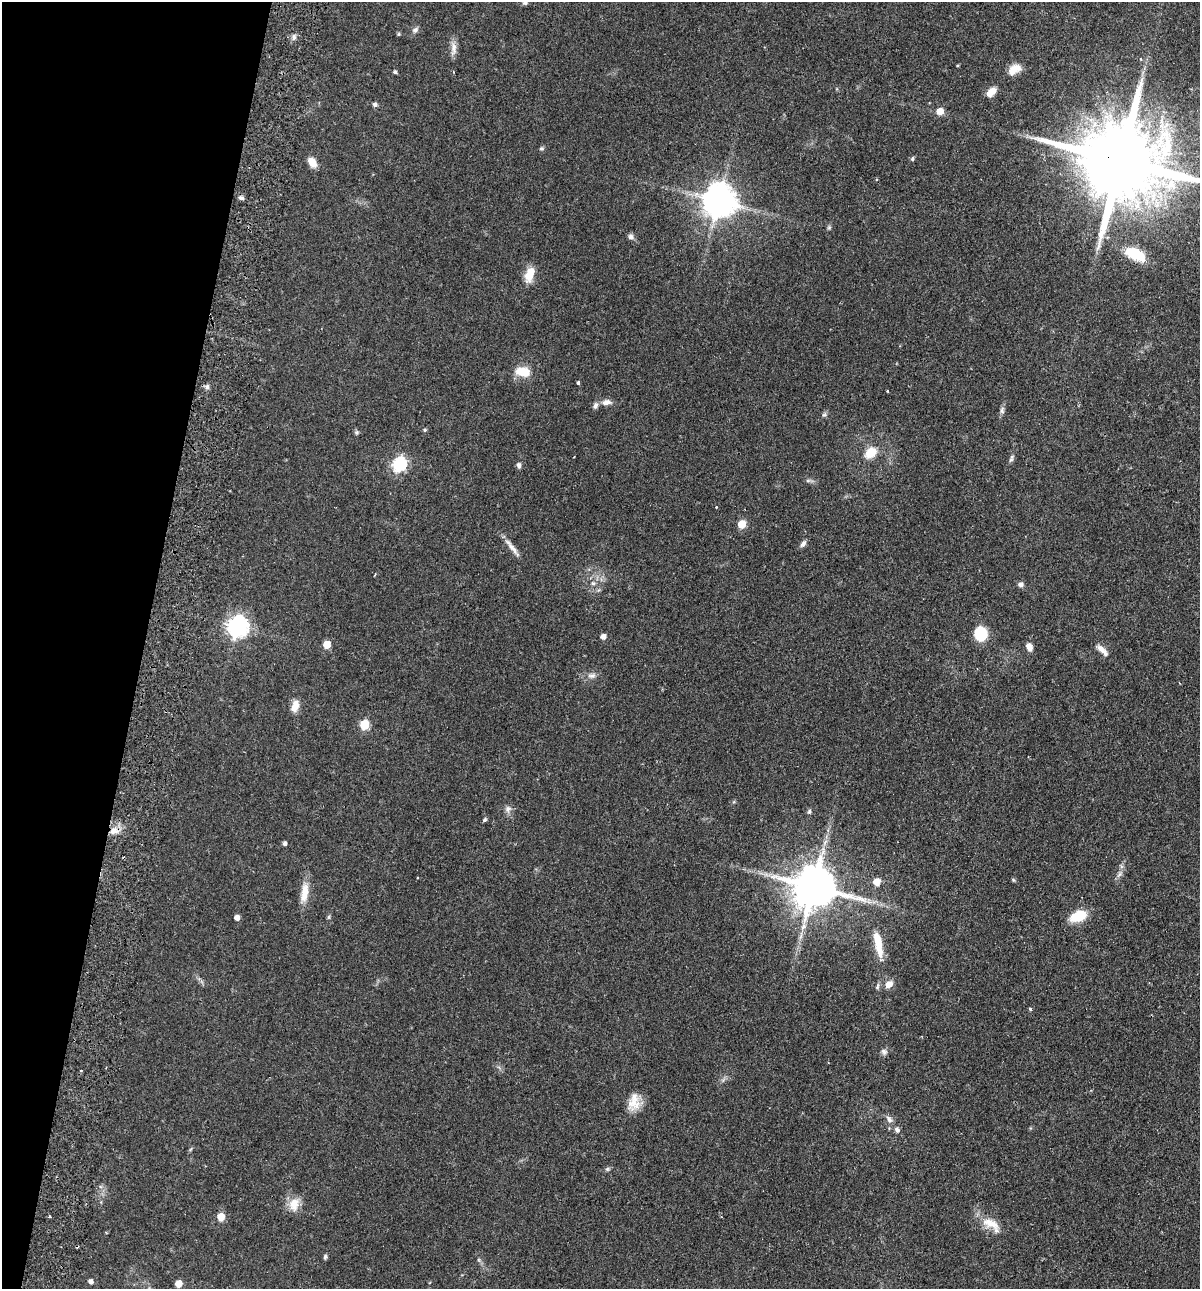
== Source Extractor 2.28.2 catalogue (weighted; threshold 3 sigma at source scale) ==
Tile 9 of 4 x 4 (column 1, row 3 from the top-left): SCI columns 307-1504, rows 1306-2592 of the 5280 x 5184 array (HDU 1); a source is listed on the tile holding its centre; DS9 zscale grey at full resolution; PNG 1202 x 1291 px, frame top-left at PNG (2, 2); no overlay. Shown black and unused: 12% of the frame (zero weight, under 2 of 3 exposures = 3% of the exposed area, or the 3 px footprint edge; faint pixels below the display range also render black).
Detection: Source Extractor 2.28.2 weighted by HDU 2 'WHT'; one run over the whole footprint, this tile lists its part. Background 0.0641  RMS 0.0053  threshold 0.024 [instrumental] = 3 sigma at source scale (4.5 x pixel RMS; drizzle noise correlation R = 1.50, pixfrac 1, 0.05/0.05 arcsec/px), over >= 5 px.
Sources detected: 83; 1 inside a brighter object's white glare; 1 cosmic-ray / hot-pixel residue — not listed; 1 inside a brighter listed object's ellipse — not listed separately; the other 80 listed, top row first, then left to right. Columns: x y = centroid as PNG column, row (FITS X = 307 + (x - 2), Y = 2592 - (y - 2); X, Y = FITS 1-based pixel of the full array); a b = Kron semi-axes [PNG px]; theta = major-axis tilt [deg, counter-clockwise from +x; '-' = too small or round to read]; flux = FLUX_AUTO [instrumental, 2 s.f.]
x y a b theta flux
525 3 7 6 - 1.2
415 30 10 6 45 1.6
399 34 5 5 - 0.62
294 37 8 6 76 1.6
453 48 22 7 -89 3.7
1141 59 5 3 - 0.4
1014 69 17 10 27 6.1
395 72 5 4 - 0.9
991 92 13 7 43 4.8
375 105 6 5 - 1.3
940 111 5 5 - 7.2
541 148 6 6 - 0.92
912 159 6 5 - 0.82
1121 161 26 19 -16 9600
312 162 9 6 -56 7.2
241 198 7 5 -27 1.3
719 201 10 9 - 1200
829 227 6 5 - 0.82
631 236 8 7 - 1.6
1139 255 19 13 -7 12
529 274 20 10 72 7.5
523 372 16 10 -9 11
578 383 4 3 - 2.4
207 387 7 6 - 1.4
887 391 4 2 - 0.4
607 402 13 7 4 2.9
1002 410 10 6 83 1.6
824 415 8 5 51 1.1
425 430 5 4 - 0.7
357 432 6 6 - 0.94
871 452 15 11 39 9.2
574 457 2 2 - 0.37
1012 457 7 6 - 1.2
399 464 7 6 - 92
519 465 7 5 -82 1.5
808 481 7 4 0 0.98
716 507 3 3 - 0.42
742 524 5 5 - 13
803 544 10 6 56 1.8
512 548 30 5 -51 4.1
593 583 6 6 - 1.3
1021 584 7 7 - 1.6
237 626 8 7 - 290
980 634 13 12 - 17
603 637 5 5 - 3.1
327 644 5 5 - 11
1029 646 10 7 -68 3
1103 650 18 7 -47 3.7
592 675 12 8 7 2.8
295 706 13 8 70 5.6
364 725 6 5 - 24
508 809 10 9 - 2.3
809 812 7 5 73 1
484 820 5 4 - 1
114 831 13 9 13 5.1
284 843 5 4 - 1.4
766 874 7 4 -19 1.6
1119 874 10 6 46 1.8
1013 880 6 3 -70 0.61
876 882 6 5 - 7.2
814 887 13 12 - 2400
304 893 28 9 81 8
1078 916 17 10 21 15
237 917 5 4 - 3.3
329 917 6 4 89 0.72
878 944 36 9 -78 13
889 984 9 8 - 4.3
877 986 10 5 73 1.2
1030 1009 3 3 - 0.92
884 1052 9 7 -43 1.7
633 1103 20 16 29 8.3
889 1119 11 7 -49 2.3
897 1130 8 7 - 1.8
607 1169 6 5 - 0.92
294 1204 19 13 73 7.2
221 1217 5 5 - 11
991 1224 30 14 -35 9.6
325 1257 7 4 88 0.92
90 1281 5 5 - 2
178 1284 5 5 - 7.6
Overlapping masked pixels (flux is a lower limit): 2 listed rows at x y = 1121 161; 114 831
Isophote crosses this tile's border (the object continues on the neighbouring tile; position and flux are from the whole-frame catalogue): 2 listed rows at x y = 525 3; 1121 161